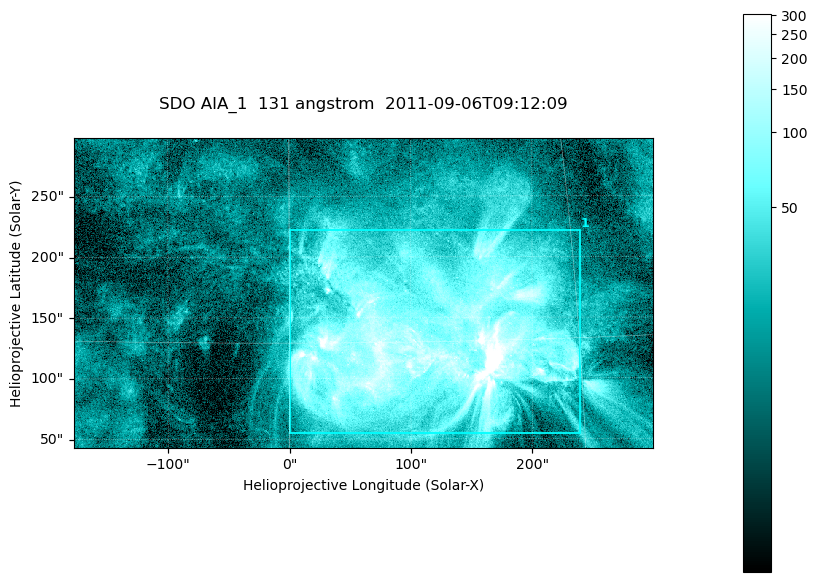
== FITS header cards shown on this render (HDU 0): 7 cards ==
TELESCOP= 'SDO     '           /
INSTRUME= 'AIA_1   '           /
WAVELNTH=                  131 /
WAVEUNIT= 'angstrom'           /
DATE-OBS= '2011-09-06T09:12:09.62' /
CTYPE1  = 'HPLN-TAN'           /
CTYPE2  = 'HPLT-TAN'           /

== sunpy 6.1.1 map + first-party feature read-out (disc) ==
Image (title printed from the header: SDO AIA_1  131 angstrom  2011-09-06T09:12:09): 794 x 424 px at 0.601 arcsec/px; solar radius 952 arcsec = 1584 px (partial field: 4.3% of the solar disc is inside the frame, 100% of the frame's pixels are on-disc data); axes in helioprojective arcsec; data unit not stated in the header (colour bar unlabelled)
Pointing: header CRPIX1/2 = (2043.22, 2045.61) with CRVAL1/2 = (0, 0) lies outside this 794 x 424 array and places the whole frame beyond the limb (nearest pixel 1.29 R_sun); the SolarSoft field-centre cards XCEN/YCEN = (60.86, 170.3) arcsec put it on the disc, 1648 arcsec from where CRPIX/CRVAL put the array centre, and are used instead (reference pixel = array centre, CRVAL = XCEN/YCEN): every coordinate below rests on XCEN/YCEN
Orientation: roll -0.139 deg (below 1 deg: not rotated)
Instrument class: DISC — disc imager (sunpy class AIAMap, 131 A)
Bright regions (active regions / flare kernels): reference = the on-disc median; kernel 7 px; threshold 5 sigma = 64.1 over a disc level ~15.7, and >= 1.15x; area >= 336 px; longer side >= 5 px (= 3 arcsec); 1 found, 1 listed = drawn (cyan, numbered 1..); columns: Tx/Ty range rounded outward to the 2 arcsec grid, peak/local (2 s.f.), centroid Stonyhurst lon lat
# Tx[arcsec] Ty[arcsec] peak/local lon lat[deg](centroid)
1 0..240 54..222 62 +7 +15